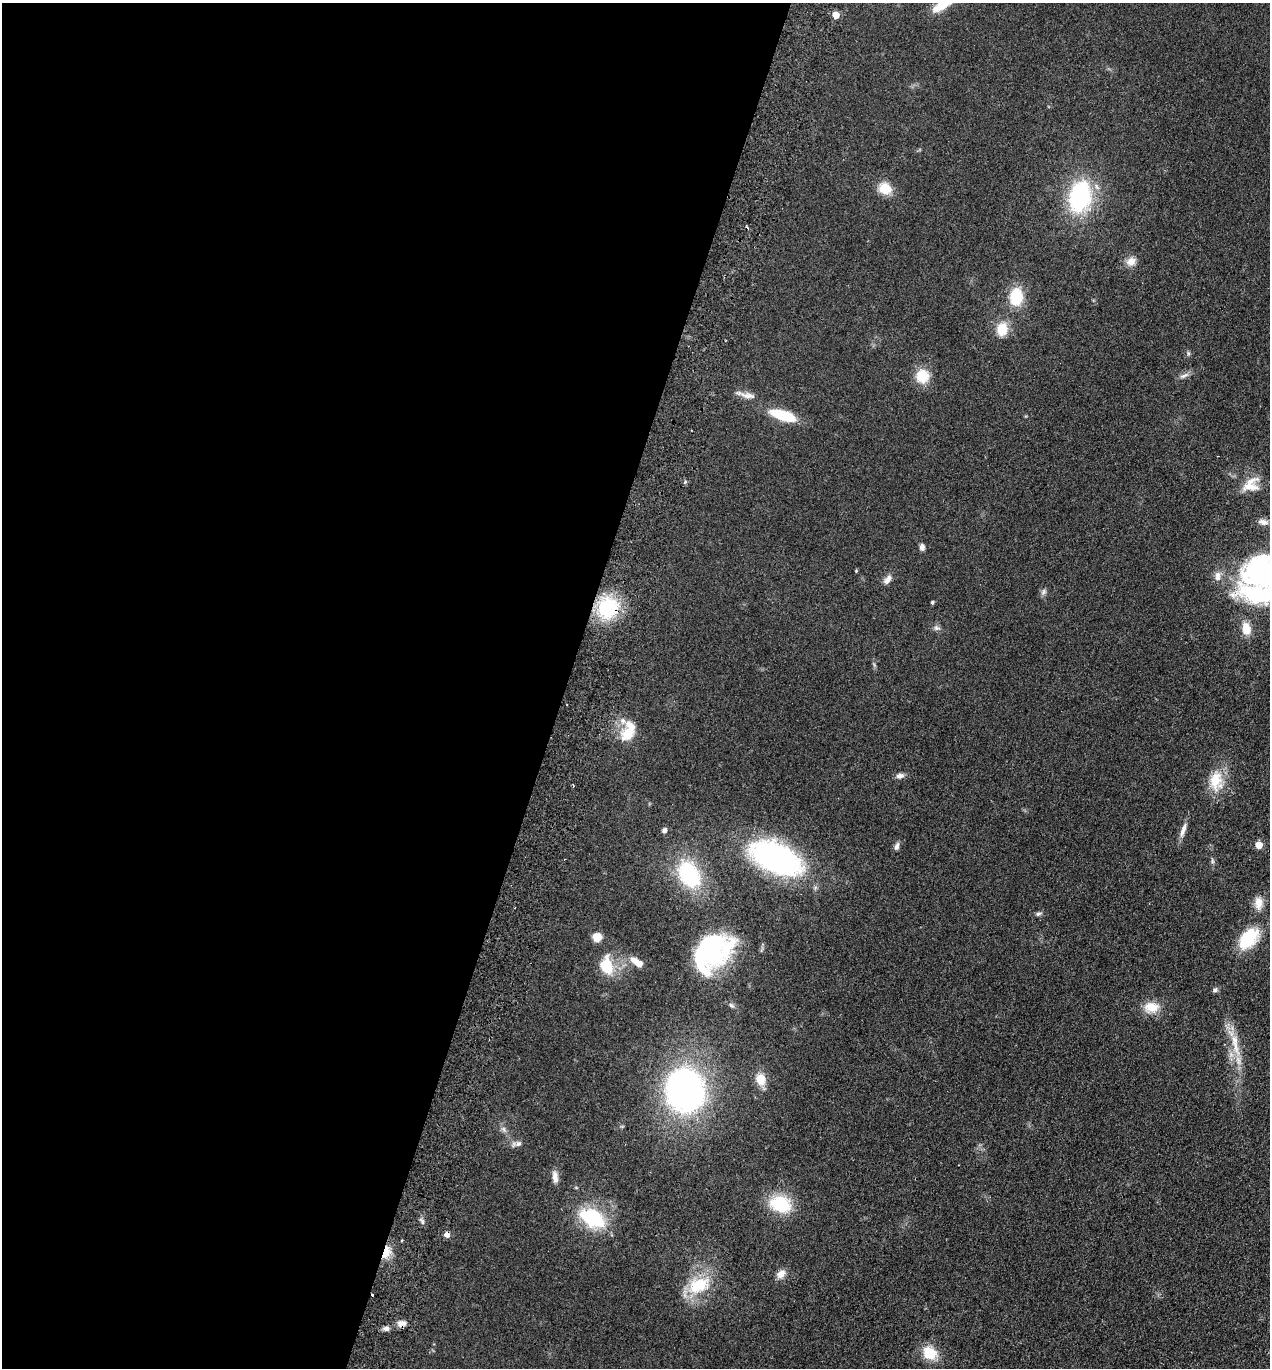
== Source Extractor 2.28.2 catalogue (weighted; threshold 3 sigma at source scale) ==
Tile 5 of 4 x 4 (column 1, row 2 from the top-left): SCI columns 324-1591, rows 2755-4120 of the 5586 x 5508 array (HDU 1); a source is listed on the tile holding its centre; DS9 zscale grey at full resolution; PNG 1272 x 1370 px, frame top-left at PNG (2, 3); no overlay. Shown black and unused: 45% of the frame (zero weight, under 2 of 3 exposures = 3% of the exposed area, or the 3 px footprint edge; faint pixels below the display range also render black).
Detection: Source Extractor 2.28.2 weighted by HDU 2 'WHT'; one run over the whole footprint, this tile lists its part. Background 0.0768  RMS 0.0083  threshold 0.0373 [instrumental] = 3 sigma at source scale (4.5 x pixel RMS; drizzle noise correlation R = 1.50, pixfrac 1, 0.05/0.05 arcsec/px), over >= 5 px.
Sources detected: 70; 6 inside a brighter object's white glare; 3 cosmic-ray / hot-pixel residue — not listed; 3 inside a brighter listed object's ellipse — not listed separately; the other 58 listed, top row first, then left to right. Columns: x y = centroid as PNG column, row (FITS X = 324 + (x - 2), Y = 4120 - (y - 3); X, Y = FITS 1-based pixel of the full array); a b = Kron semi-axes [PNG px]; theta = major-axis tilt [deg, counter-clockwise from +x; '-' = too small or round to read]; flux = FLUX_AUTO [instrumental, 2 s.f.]
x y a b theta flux
836 15 5 5 - 12
885 188 16 13 -26 14
1080 197 24 15 77 110
1131 261 11 10 - 6.5
1016 297 16 12 89 29
1002 329 14 12 81 16
1188 353 6 4 -72 1.2
1184 375 15 5 23 3.3
922 376 18 17 - 15
748 395 23 7 -10 5.9
784 416 31 11 -19 30
1251 485 25 18 36 15
1263 522 14 7 -13 4.2
922 547 8 6 -88 2.9
856 571 4 4 - 0.73
888 579 14 7 50 4.6
1044 592 9 6 43 2.2
1261 594 58 27 1 95
932 602 4 4 - 1.2
608 608 26 23 39 48
936 628 9 7 -7 2.5
1246 629 15 10 -75 11
628 733 22 18 69 19
900 776 10 7 9 3.3
1216 781 29 18 -89 21
664 830 5 5 - 3.1
1183 830 22 6 71 5.4
1259 845 5 5 - 13
897 846 11 6 73 2.7
776 858 56 29 -25 170
1212 861 9 3 -77 1.5
689 874 29 21 -61 68
1258 903 17 11 88 8.5
1038 914 7 5 15 1.7
596 937 9 9 - 8.3
1249 938 29 18 49 31
711 956 42 29 30 85
637 962 17 7 -33 9.2
606 966 20 14 -80 23
1215 990 7 6 - 1.8
731 1005 8 6 -42 2.1
1151 1007 20 14 2 13
1235 1043 36 8 -81 18
760 1079 12 9 -78 13
685 1090 38 34 -66 270
504 1129 7 4 -88 1.9
518 1144 10 7 11 3
555 1177 15 7 -82 4.9
780 1204 22 16 -17 39
592 1218 24 15 -29 57
422 1222 8 5 -63 2.1
401 1240 3 3 - 1.1
386 1252 16 8 74 11
781 1274 12 8 41 5.8
698 1285 32 20 23 33
402 1323 12 7 -7 4.9
386 1328 8 6 -2 3.2
929 1353 18 14 -37 19
Overlapping masked pixels (flux is a lower limit): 2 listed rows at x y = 608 608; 386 1252
Isophote crosses this tile's border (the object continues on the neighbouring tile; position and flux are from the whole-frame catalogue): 1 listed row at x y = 1261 594